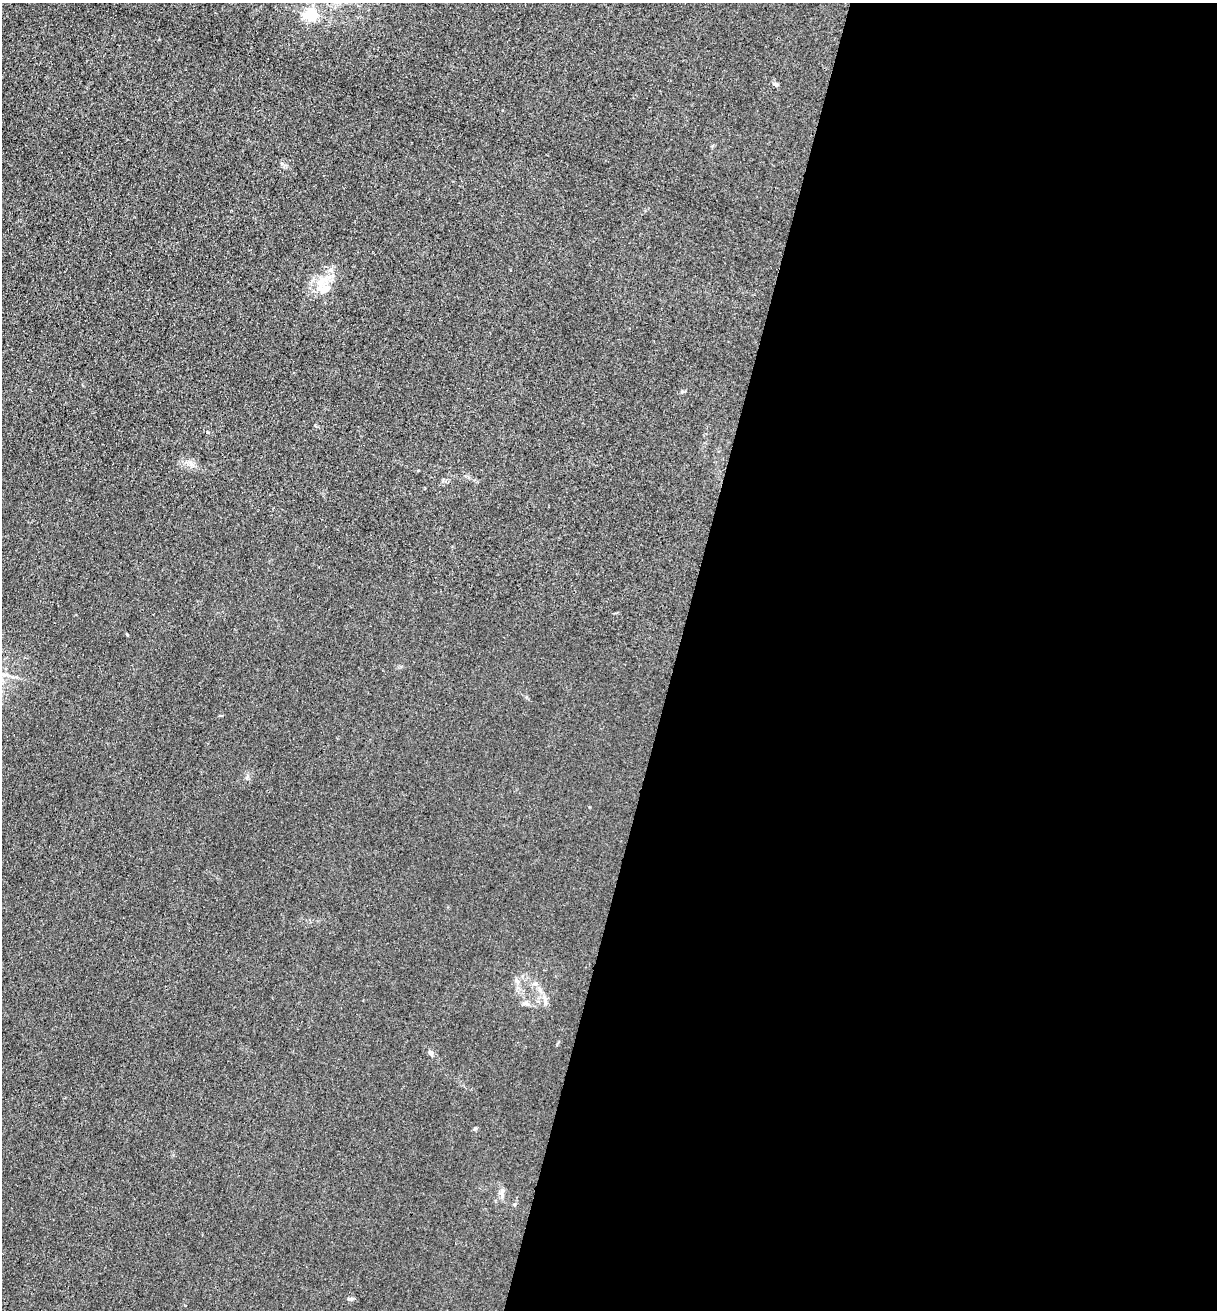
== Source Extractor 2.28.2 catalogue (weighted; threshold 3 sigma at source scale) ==
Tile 12 of 4 x 4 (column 4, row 3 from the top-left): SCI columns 3910-5124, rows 1315-2622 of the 5261 x 5243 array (HDU 1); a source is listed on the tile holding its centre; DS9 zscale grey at full resolution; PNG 1219 x 1312 px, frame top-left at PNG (2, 3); no overlay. Shown black and unused: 44% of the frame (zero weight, under 3 of 4 exposures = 1% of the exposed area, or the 3 px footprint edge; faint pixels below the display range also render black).
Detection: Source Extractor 2.28.2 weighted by HDU 2 'WHT'; one run over the whole footprint, this tile lists its part. Background 0.0333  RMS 0.0063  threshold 0.0284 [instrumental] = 3 sigma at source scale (4.5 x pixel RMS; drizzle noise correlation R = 1.50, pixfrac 1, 0.05/0.05 arcsec/px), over >= 5 px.
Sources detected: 8; all 8 listed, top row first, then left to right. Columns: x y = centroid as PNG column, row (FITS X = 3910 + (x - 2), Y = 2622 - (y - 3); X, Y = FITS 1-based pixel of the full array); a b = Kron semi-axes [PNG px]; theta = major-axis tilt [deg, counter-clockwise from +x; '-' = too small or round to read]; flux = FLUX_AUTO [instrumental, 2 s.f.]
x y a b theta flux
311 15 5 5 - 100
775 84 8 5 -17 1.3
324 289 21 12 3 9
127 634 5 3 - 0.52
526 1003 7 6 - 1.7
431 1053 6 5 - 2.1
475 1128 5 4 - 0.87
502 1193 11 4 -90 2.1